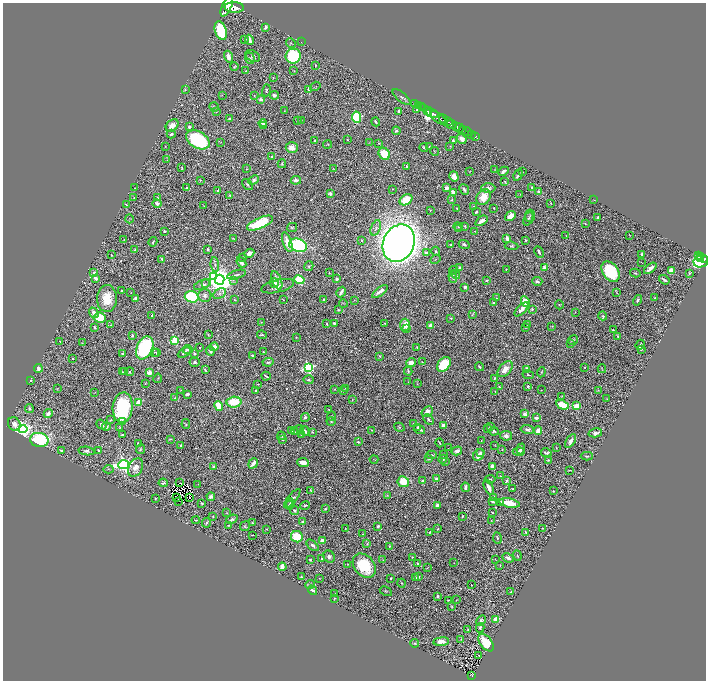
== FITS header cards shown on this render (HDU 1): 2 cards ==
NAXIS1  =                 1407
NAXIS2  =                 1356

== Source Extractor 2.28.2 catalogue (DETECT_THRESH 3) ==
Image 1407 x 1356 px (HDU 1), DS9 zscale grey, zoomed out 1/2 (1 PNG px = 2 x 2 image px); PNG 708 x 682 px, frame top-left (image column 2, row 1355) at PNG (3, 3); each listed source drawn as its Kron ellipse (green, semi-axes under 4 px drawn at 4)
Background 0.576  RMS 0.027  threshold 0.0807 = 3 sigma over >= 5 px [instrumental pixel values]
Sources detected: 680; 83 cannot appear on this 1/2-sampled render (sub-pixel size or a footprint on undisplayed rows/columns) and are neither listed nor drawn; of the other 597, the 500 brightest by FLUX_AUTO listed and drawn (97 fainter detections omitted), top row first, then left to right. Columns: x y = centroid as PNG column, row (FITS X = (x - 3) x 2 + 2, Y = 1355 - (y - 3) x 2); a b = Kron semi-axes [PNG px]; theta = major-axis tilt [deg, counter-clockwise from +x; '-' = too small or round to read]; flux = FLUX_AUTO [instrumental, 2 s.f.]
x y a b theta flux
227 6 11 4 66 4000
234 8 10 5 -3 3600
266 27 4 2 - 10
221 31 10 5 -72 350
245 39 2 2 - 7.9
249 40 5 3 - 38
301 42 2 1 - 2.1
291 43 5 3 - 5.2
253 56 8 5 -27 14
293 56 8 7 - 420
228 57 6 4 -70 32
250 58 6 4 -72 9.4
315 65 2 2 - 4.4
234 67 4 2 - 5
246 71 3 3 - 3.5
294 71 2 2 - 2.2
273 78 2 2 - 2.8
315 86 5 2 - 3.1
309 89 4 3 - 10
185 90 3 2 - 3.9
266 90 6 3 74 7.9
222 95 3 2 - 2.2
254 95 3 2 - 2.8
274 95 5 4 - 15
401 97 11 4 -40 12
261 99 3 2 - 25
414 103 2 1 - 18
419 105 2 1 - 22
214 107 5 3 - 6.7
421 107 2 1 - 31
423 108 2 1 - 29
416 110 3 2 - 4
216 111 2 2 - 3.7
284 111 3 2 - 3.2
428 111 4 4 - 2000
399 112 4 2 - 14
432 113 6 2 -22 1500
356 117 5 4 - 290
229 118 3 3 - 6.4
439 118 10 3 -37 700
443 119 5 2 - 380
301 120 3 2 - 2.5
297 121 2 2 - 3.7
448 121 3 2 - 270
376 122 5 2 - 9
263 123 4 3 - 12
451 124 6 3 -10 570
172 125 7 5 41 58
263 126 4 3 - 11
456 126 3 2 - 1000
189 127 3 3 - 11
459 128 5 2 - 590
463 130 3 2 - 480
396 131 4 3 - 7.6
467 132 5 2 - 920
171 134 4 3 - 8.7
472 134 3 2 - 140
476 136 2 1 - 150
347 139 3 2 - 4.6
462 139 5 4 - 35
198 140 13 8 -30 610
314 140 3 2 - 7.6
453 141 4 3 - 12
221 142 3 2 - 3.5
369 142 3 2 - 2.7
378 143 3 3 - 3.8
327 144 4 2 - 3.9
165 146 3 3 - 2.9
450 146 3 2 - 2.1
292 147 6 5 - 43
429 147 2 2 - 16
424 148 4 2 - 7.5
435 151 5 2 - 2.3
384 154 6 5 - 130
272 157 3 3 - 6.4
167 160 3 3 - 2.7
282 164 4 3 - 5.7
406 166 3 2 - 6.6
182 168 3 2 - 5.9
247 169 3 2 - 3.3
333 169 4 2 - 3.3
494 169 2 2 - 2.5
470 171 2 1 - 2.1
503 171 5 3 - 17
522 172 2 2 - 3.1
518 175 6 2 61 13
454 176 5 4 - 32
200 180 3 3 - 4.2
253 180 5 4 - 14
296 180 5 3 - 20
505 182 4 3 - 4.7
247 184 6 3 -48 11
135 188 2 1 - 2.2
186 188 3 2 - 7.3
446 188 3 3 - 42
488 188 7 4 1 29
532 188 3 2 - 9.4
392 189 2 2 - 2.6
464 189 6 3 -50 14
218 191 4 2 - 8.2
538 191 3 3 - 7
453 192 4 3 - 32
330 193 4 4 - 13
520 194 3 2 - 2.3
230 195 3 3 - 8.5
484 197 8 6 56 84
134 198 3 2 - 2.9
157 198 3 3 - 8.7
406 200 7 5 33 120
452 200 3 3 - 3.6
594 200 2 2 - 3.1
551 203 3 2 - 3
157 204 4 3 - 12
126 205 4 2 - 5.9
204 206 4 2 - 2.1
474 206 4 3 - 4.6
456 208 2 1 - 2.9
494 208 2 2 - 4.3
430 210 3 2 - 2.7
476 212 4 2 - 6.8
510 216 6 3 39 79
530 216 6 5 - 11
598 217 2 2 - 6.1
129 219 4 3 - 4.5
528 219 7 4 68 11
481 221 7 3 36 33
260 223 14 5 23 270
585 223 3 2 - 3.5
465 226 3 2 - 4.2
292 227 5 4 - 7.5
458 227 5 2 - 3.7
376 228 8 4 68 19
459 229 2 2 - 2.4
164 231 2 2 - 21
475 231 4 3 - 4
629 235 2 1 - 2.2
566 236 3 2 - 2.1
233 238 2 1 - 2.8
507 238 3 3 - 22
124 240 3 2 - 3.2
362 240 2 2 - 9.3
526 240 2 2 - 5.2
153 242 5 2 - 6.8
287 242 10 4 -71 59
399 243 19 15 65 7500
451 244 3 2 - 5.4
464 244 5 3 - 13
298 245 9 6 -20 840
511 246 7 4 -6 9.4
135 249 2 2 - 4.8
208 249 3 2 - 8
436 251 4 3 - 9.1
539 252 6 2 -63 11
249 253 5 3 - 23
426 253 4 3 - 18
641 254 3 2 - 7.4
111 255 2 1 - 4.5
698 255 4 3 - 190
701 256 2 2 - 270
243 257 2 1 - 2.7
700 258 3 2 - 330
162 259 3 2 - 7.5
435 259 5 4 - 6.4
705 259 2 2 - 360
701 261 8 6 19 1300
241 262 6 4 -51 20
641 262 2 1 - 2.4
215 265 7 4 -85 12
309 266 5 4 - 7.8
459 268 2 2 - 13
544 268 3 2 - 72
650 268 7 3 40 27
506 269 2 1 - 2.3
454 270 4 3 - 9.8
671 270 3 3 - 57
611 272 11 7 -54 410
94 273 3 2 - 15
329 273 3 2 - 2.9
635 273 5 3 - 6.8
689 273 3 2 - 3
236 275 10 3 16 11
456 275 5 4 - 5.2
213 277 4 3 - 170
453 277 6 4 -86 11
95 278 3 2 - 30
337 279 2 2 - 47
219 280 5 5 - 9500
233 280 4 3 - 5.6
277 280 9 4 -68 44
299 280 5 4 - 280
486 280 2 2 - 6
664 280 6 2 -35 14
537 281 5 4 - 15
274 283 5 3 - 14
205 284 4 2 - 4
202 285 9 4 20 14
278 286 17 6 14 40
465 287 2 2 - 20
121 291 2 2 - 4.3
341 292 6 2 58 22
380 292 9 3 37 26
131 293 3 2 - 2.3
617 293 3 2 - 3.4
220 294 7 5 30 14
205 296 6 6 - 20
192 297 7 5 -16 530
107 298 13 10 89 110
136 298 3 3 - 23
497 298 3 2 - 3.2
655 298 3 3 - 3.6
235 300 3 3 - 3.2
283 300 3 2 - 3
324 300 3 2 - 7
354 300 3 2 - 2.2
637 300 5 3 - 10
525 301 5 4 - 74
493 303 2 2 - 8.9
343 304 4 1 - 2.7
559 305 4 2 - 3.5
522 309 9 4 45 38
532 309 3 2 - 6.2
338 310 3 3 - 4.4
575 312 2 2 - 2.2
94 313 5 4 - 32
152 315 3 2 - 7.4
472 315 3 2 - 3.5
603 316 4 4 - 7.2
100 318 6 5 - 210
451 318 2 2 - 7.9
261 322 3 3 - 3.7
334 323 3 3 - 7.8
385 323 2 2 - 3.2
327 324 4 2 - 5.2
527 324 3 2 - 2.6
111 325 3 3 - 4.4
405 325 6 5 - 68
430 325 4 3 - 31
552 326 3 2 - 3.1
94 327 4 2 - 5.7
525 327 3 2 - 4.5
406 328 3 3 - 5.8
613 330 2 2 - 6.2
132 335 2 2 - 19
208 335 4 2 - 4.7
262 335 5 2 - 6.9
618 336 3 2 - 4.1
296 337 2 2 - 5
573 340 5 2 - 6.5
60 341 2 2 - 2.6
175 341 3 3 - 360
82 343 2 2 - 3.7
571 344 3 3 - 3.3
640 345 5 2 - 6.8
200 347 2 2 - 3.7
214 347 4 3 - 49
417 347 4 3 - 4.9
145 348 12 8 65 610
641 349 4 2 - 5.4
188 350 5 4 - 13
210 351 5 4 - 15
154 352 3 3 - 4.1
156 352 3 2 - 3.3
184 352 7 4 31 16
263 352 2 2 - 6.9
123 354 3 2 - 13
195 354 4 4 - 10
252 355 3 2 - 6
379 356 3 2 - 5.3
73 359 2 2 - 5.1
195 362 5 4 - 12
268 362 6 3 8 6.8
411 362 5 3 - 45
422 362 2 1 - 4.1
444 364 8 6 50 240
479 367 4 2 - 7.8
584 367 2 1 - 3.8
38 368 4 3 - 27
308 368 4 4 - 970
505 369 9 6 48 47
602 369 4 2 - 3
205 370 4 3 - 5
526 370 3 2 - 130
408 371 4 3 - 7.4
123 372 3 2 - 5.6
125 372 2 1 - 2.6
130 372 4 3 - 6.4
541 372 5 2 - 4.3
149 373 3 2 - 110
528 375 6 3 -12 7.9
266 376 4 2 - 8.9
158 378 5 2 - 4.2
495 378 4 2 - 4.1
30 380 3 3 - 6.2
308 380 5 3 - 9.3
408 382 2 2 - 2.1
145 383 2 2 - 2.5
258 384 3 2 - 3.1
417 384 3 2 - 2.4
528 386 3 2 - 8.6
499 387 3 2 - 4.6
57 388 4 2 - 2.2
345 388 2 1 - 2.6
335 389 4 2 - 5.5
180 390 3 2 - 2.3
256 390 2 2 - 11
343 390 4 2 - 9
541 390 2 1 - 2.5
598 390 3 3 - 3.7
95 392 3 1 - 2.6
495 392 3 2 - 4.4
187 394 4 2 - 19
562 396 4 2 - 3.5
175 398 3 3 - 4.4
607 399 3 2 - 2.5
352 400 4 2 - 3.2
139 402 3 3 - 230
234 402 7 5 2 170
562 405 6 3 -28 170
219 406 5 3 - 120
577 406 4 3 - 80
29 408 4 3 - 9.8
123 408 15 10 86 530
328 409 3 2 - 2.7
427 412 6 4 36 32
48 414 5 4 - 23
525 414 4 3 - 21
332 416 5 3 - 4.9
305 417 4 3 - 10
536 418 3 2 - 18
429 419 6 3 -44 12
110 420 3 2 - 3.1
331 421 4 3 - 5.1
123 422 4 3 - 9.4
413 423 3 2 - 3
14 424 7 6 - 30
101 424 6 3 -39 12
186 424 5 3 - 4.7
443 425 3 3 - 27
106 426 4 4 - 12
490 426 3 2 - 4.3
119 427 4 3 - 3.9
399 427 5 3 - 6
418 427 3 2 - 16
487 428 4 3 - 4.1
23 429 4 4 - 1900
527 429 7 4 -10 15
297 430 7 3 29 7.9
372 430 3 2 - 2.7
419 430 6 2 -19 13
292 431 4 3 - 18
305 431 5 2 - 11
494 431 5 4 - 11
538 431 4 3 - 33
295 432 4 2 - 6.5
312 432 3 2 - 4.5
595 433 7 3 12 20
301 434 2 2 - 3.2
122 435 3 2 - 9.5
281 436 4 3 - 15
506 436 6 5 - 19
170 439 3 2 - 4.6
283 439 3 3 - 4.7
39 440 9 7 -11 430
481 441 2 2 - 2.3
571 441 8 4 56 21
358 442 2 2 - 11
138 443 2 2 - 9.3
439 443 4 1 - 3.9
181 445 3 2 - 8.1
495 445 3 2 - 2.3
448 448 2 2 - 2.4
556 448 2 2 - 2.9
140 449 5 3 - 6.2
521 449 5 3 - 16
61 450 3 3 - 9.1
502 450 4 3 - 2.7
86 451 8 4 -7 14
98 451 3 3 - 6
457 451 5 4 - 27
519 452 6 3 2 12
480 453 3 2 - 15
546 453 5 3 - 15
432 455 5 3 - 7.5
443 455 3 3 - 3.1
479 455 6 5 - 49
587 456 6 3 1 6.7
429 458 3 3 - 6.7
374 459 4 2 - 3.1
443 459 4 4 - 11
548 460 4 3 - 5.7
303 462 6 3 -6 56
445 462 3 3 - 6.5
253 463 5 2 - 34
124 465 5 4 - 2300
492 466 3 3 - 28
214 467 3 3 - 25
135 468 10 6 60 42
108 469 5 4 - 6.5
570 470 3 2 - 3.5
500 476 2 1 - 2.6
437 479 3 3 - 18
490 479 5 2 - 4.3
422 481 2 2 - 14
506 481 4 2 - 7.9
403 482 6 5 - 110
163 483 4 3 - 9.6
179 483 2 1 - 7.1
198 484 2 2 - 2.7
465 487 5 2 - 23
489 487 8 3 -66 43
512 489 2 2 - 3.9
310 490 4 3 - 3.7
553 491 2 2 - 4.9
387 495 4 2 - 3.6
190 497 3 1 - 2.8
211 497 4 4 - 19
494 497 3 2 - 4
155 498 2 2 - 4.2
177 498 3 1 - 2.2
292 498 12 4 51 16
179 501 3 1 - 3.2
493 502 3 3 - 11
500 502 3 2 - 9.6
202 503 4 3 - 7.5
290 503 5 4 - 8.2
509 503 10 4 -10 99
289 505 4 4 - 9
305 505 5 3 - 8.8
437 505 4 3 - 19
325 509 3 2 - 5.4
295 510 4 4 - 14
492 512 3 2 - 3.8
227 513 3 2 - 3.1
462 516 2 2 - 12
213 517 2 2 - 5
232 519 6 4 23 10
196 520 4 2 - 5.1
491 521 2 2 - 2.2
303 522 4 2 - 15
206 523 5 2 - 9.6
252 523 3 2 - 2.4
228 525 3 2 - 3.6
245 526 5 4 - 8.1
378 526 3 2 - 11
542 528 2 2 - 3.8
266 529 2 1 - 2.3
345 529 3 2 - 3
438 529 3 2 - 4.3
526 532 3 2 - 4.3
429 533 4 2 - 4.9
362 534 2 1 - 2.3
252 535 2 1 - 2.7
297 537 6 5 - 150
497 538 6 3 -84 7.8
322 541 2 2 - 110
367 544 3 3 - 4.2
312 545 7 3 -42 14
389 546 3 3 - 3.5
517 556 5 2 - 5.1
329 557 6 5 - 17
412 557 3 3 - 4.9
322 558 3 2 - 7.5
508 558 6 3 -27 21
495 559 3 1 - 2.2
310 560 3 2 - 5.6
383 560 3 2 - 2.8
454 563 2 1 - 2.9
348 564 2 1 - 2.5
418 564 3 2 - 18
500 565 3 2 - 2.2
364 566 13 10 -51 220
282 567 4 3 - 71
427 568 4 2 - 2.7
301 576 3 2 - 3.7
418 577 2 2 - 15
319 578 2 1 - 3
391 578 3 2 - 4.8
416 578 2 2 - 5.1
401 583 4 2 - 4.6
310 585 4 3 - 7.8
471 585 2 1 - 5.8
312 590 5 3 - 19
386 591 6 2 -27 4.1
511 592 2 1 - 2.2
335 594 3 1 - 4
437 596 2 2 - 18
334 598 2 2 - 4.1
448 600 4 2 - 3.7
456 600 2 1 - 2.5
452 607 2 2 - 3.3
496 619 3 3 - 180
481 621 5 4 - 18
480 628 4 3 - 12
468 630 4 3 - 5.8
461 639 3 2 - 2.7
441 642 8 4 7 44
415 643 4 3 - 6.9
486 643 10 6 -52 170
479 655 2 1 - 2.5
471 675 3 3 - 44
At the frame edge (FLAGS 8, measured only in part): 2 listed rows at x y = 227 6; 705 259
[97 fainter detections neither listed nor drawn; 83 sub-pixel or undisplayed-footprint detections neither listed nor drawn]